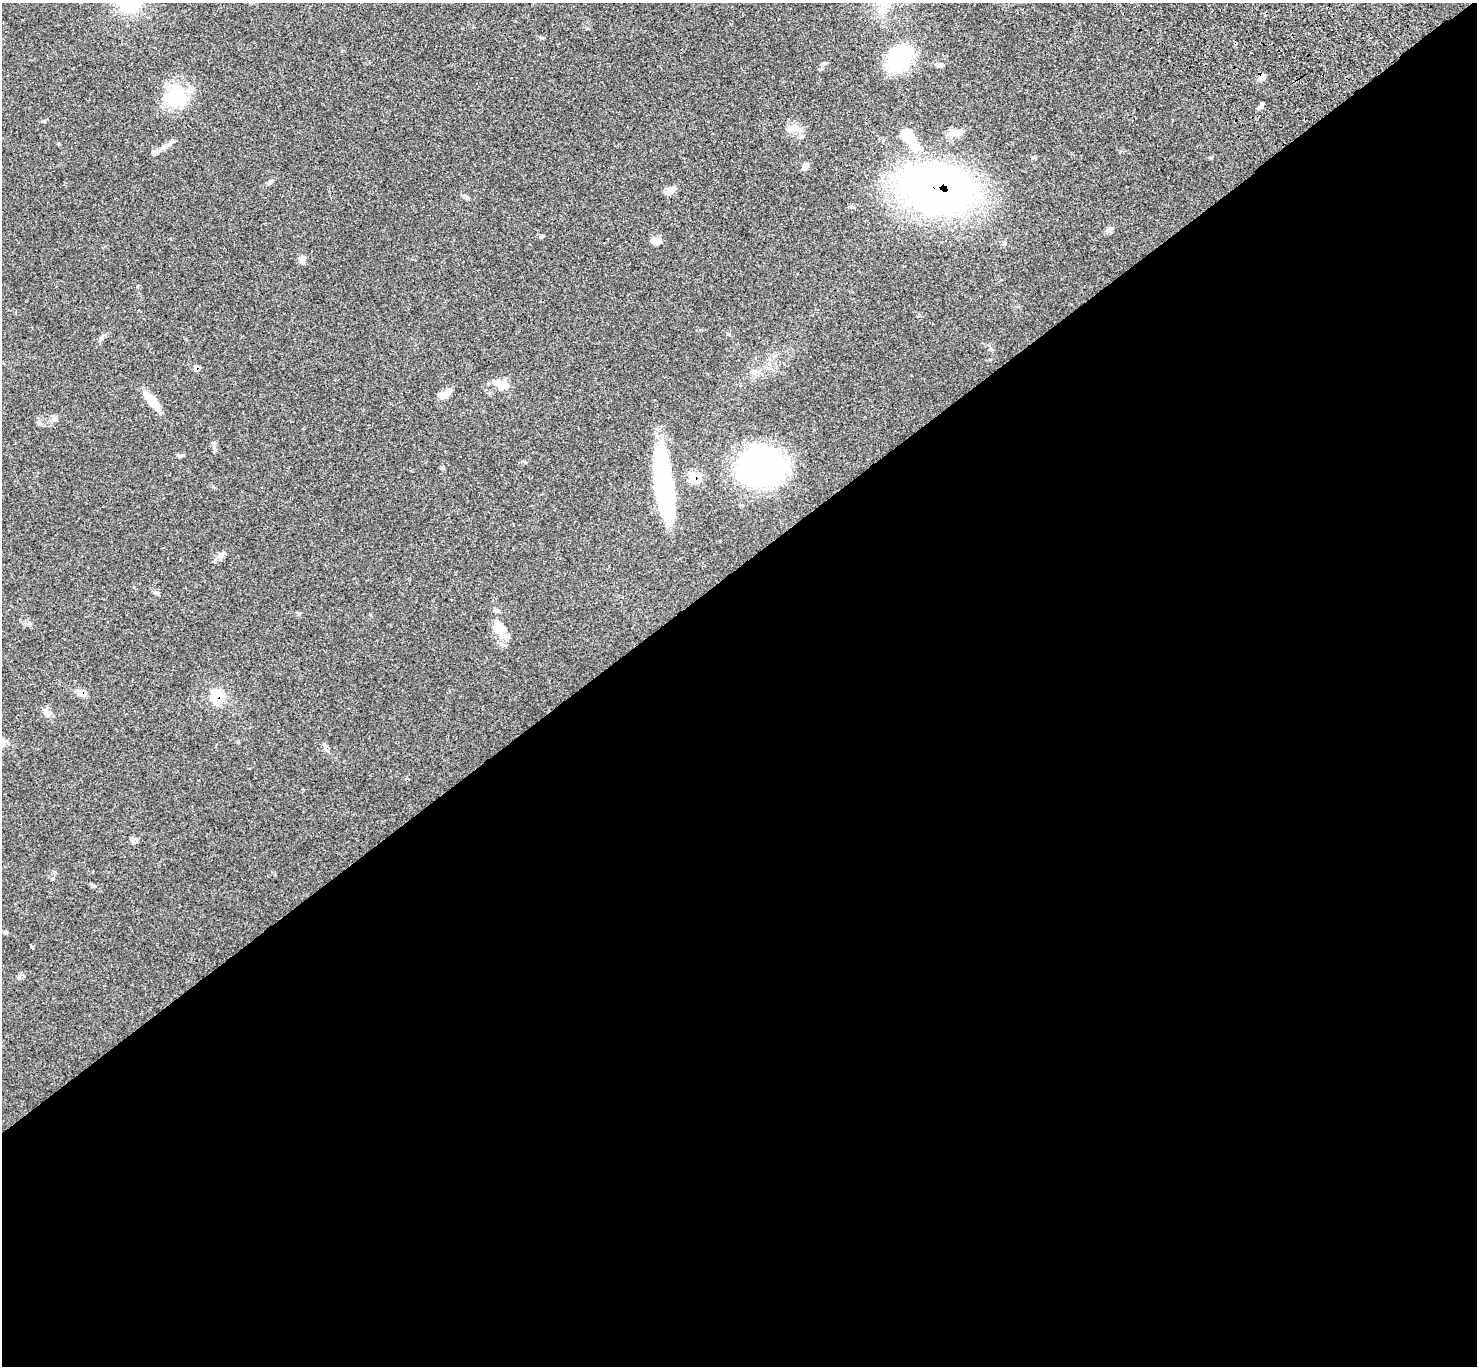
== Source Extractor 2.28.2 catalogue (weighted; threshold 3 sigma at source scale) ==
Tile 15 of 4 x 4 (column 3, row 4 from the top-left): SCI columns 3049-4523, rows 242-1605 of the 6102 x 6074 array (HDU 1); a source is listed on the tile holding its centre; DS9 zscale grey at full resolution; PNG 1479 x 1368 px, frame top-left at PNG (2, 3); no overlay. Shown black and unused: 59% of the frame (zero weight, under 3 of 4 exposures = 6% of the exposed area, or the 3 px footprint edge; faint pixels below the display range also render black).
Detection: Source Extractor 2.28.2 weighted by HDU 2 'WHT'; one run over the whole footprint, this tile lists its part. Background 0.0683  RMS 0.0056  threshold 0.025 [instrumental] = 3 sigma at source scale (4.5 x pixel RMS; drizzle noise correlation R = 1.50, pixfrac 1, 0.05/0.05 arcsec/px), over >= 5 px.
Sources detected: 42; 2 inside a brighter object's white glare — not listed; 1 inside a brighter listed object's ellipse — not listed separately; the other 39 listed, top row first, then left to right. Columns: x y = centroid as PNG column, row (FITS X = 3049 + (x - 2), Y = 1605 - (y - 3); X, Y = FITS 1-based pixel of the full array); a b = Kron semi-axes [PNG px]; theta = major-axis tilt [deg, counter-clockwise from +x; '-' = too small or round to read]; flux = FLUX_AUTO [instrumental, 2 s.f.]
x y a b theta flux
899 58 32 23 46 31
939 65 9 6 5 1.7
1261 78 10 7 33 2.4
176 97 28 23 10 26
1260 107 10 4 45 1.3
792 128 18 9 15 4.6
958 132 18 9 18 4.8
910 141 34 14 -47 17
172 142 15 5 43 2.2
154 152 8 6 -20 1.5
805 166 10 6 47 2.1
269 183 8 5 46 1.1
938 187 44 33 -12 330
670 190 12 7 32 4.3
465 196 9 5 -27 1.5
1109 229 12 6 42 2
654 241 13 8 -3 2.6
1004 243 7 5 -3 1.1
303 259 9 6 58 3
196 368 7 5 63 2
502 385 21 11 -14 6.3
443 395 13 8 21 4.7
152 401 20 9 -50 9.6
55 419 6 6 - 1.4
214 444 9 3 85 1.1
179 456 8 5 6 1
761 467 55 40 4 96
694 478 14 12 -27 8.2
665 490 61 18 -84 72
221 555 11 8 34 2.5
155 592 7 4 0 1.1
500 626 25 11 -48 8.1
81 692 12 8 4 3.7
217 697 19 14 -83 11
47 712 11 8 -13 2.7
325 747 9 3 61 0.99
133 840 10 6 -87 1.8
93 886 6 4 -18 0.78
19 977 7 4 88 1
Overlapping masked pixels (flux is a lower limit): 5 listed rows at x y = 938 187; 196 368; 694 478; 81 692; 217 697
Unlisted compact peaks at least as high as the median listed source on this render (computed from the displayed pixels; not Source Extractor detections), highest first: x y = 1211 158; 32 947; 541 236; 44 121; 299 614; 53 878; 728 334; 825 63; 443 468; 58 143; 542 38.